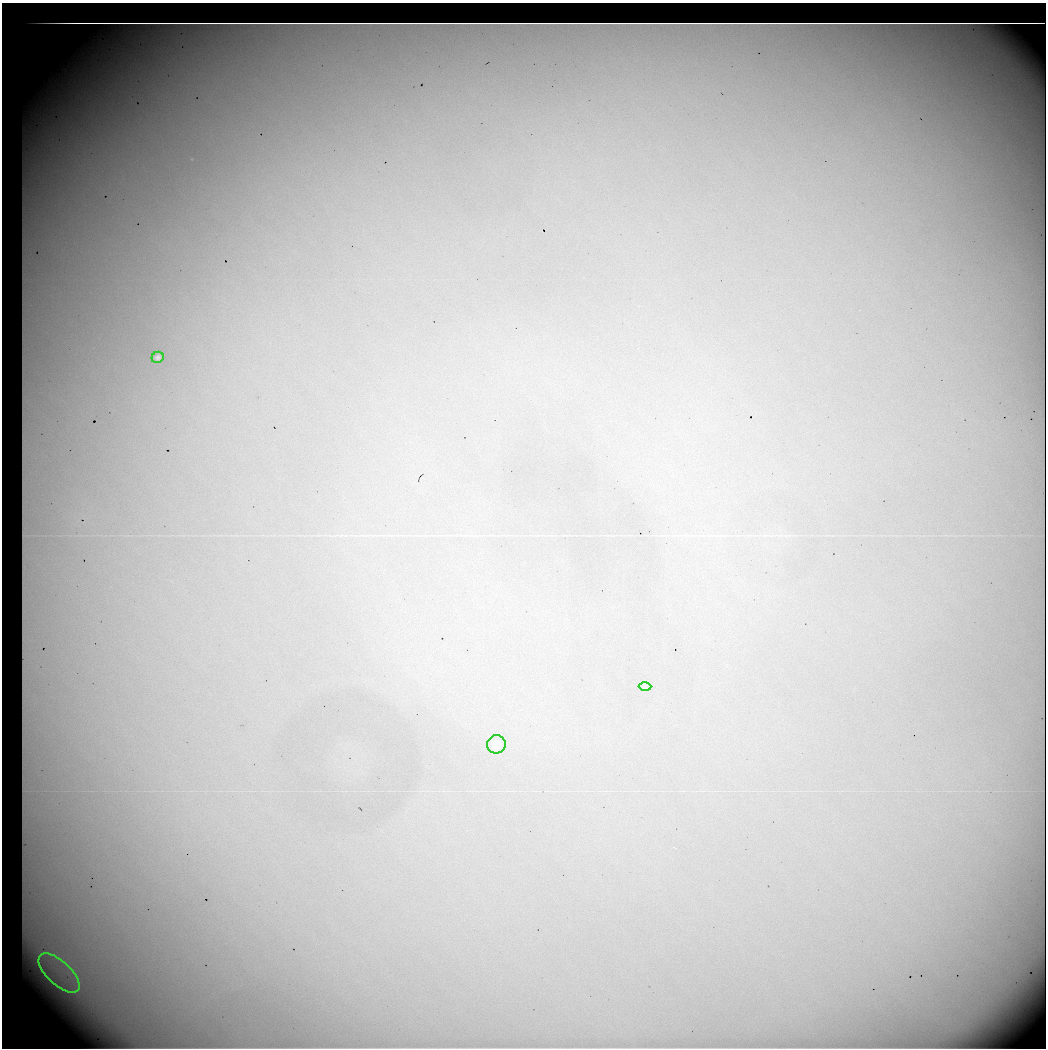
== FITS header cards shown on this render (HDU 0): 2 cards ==
NAXIS1  =                 1044 / No. of pixels in X
NAXIS2  =                 1046 / No. of pixels in Y

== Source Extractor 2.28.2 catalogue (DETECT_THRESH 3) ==
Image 1044 x 1046 px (HDU 0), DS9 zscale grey, 1 PNG px = 1 image px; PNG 1048 x 1050 px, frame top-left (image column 1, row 1046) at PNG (2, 3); each listed source drawn as its Kron ellipse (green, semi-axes under 4 px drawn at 4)
Background 27300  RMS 220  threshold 648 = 3 sigma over >= 5 px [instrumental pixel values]
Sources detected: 5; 1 with non-positive FLUX_AUTO (blend fragments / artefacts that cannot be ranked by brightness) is neither listed nor drawn; the other 4 listed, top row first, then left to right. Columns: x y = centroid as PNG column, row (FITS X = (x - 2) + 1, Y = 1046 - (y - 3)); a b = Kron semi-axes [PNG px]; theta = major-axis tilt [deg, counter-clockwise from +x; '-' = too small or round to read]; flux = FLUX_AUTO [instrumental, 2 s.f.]
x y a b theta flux
158 357 6 5 - 59000
645 686 6 4 1 19000
496 744 9 9 - 130000
59 973 26 11 -43 470000
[1 non-positive-flux detection neither listed nor drawn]